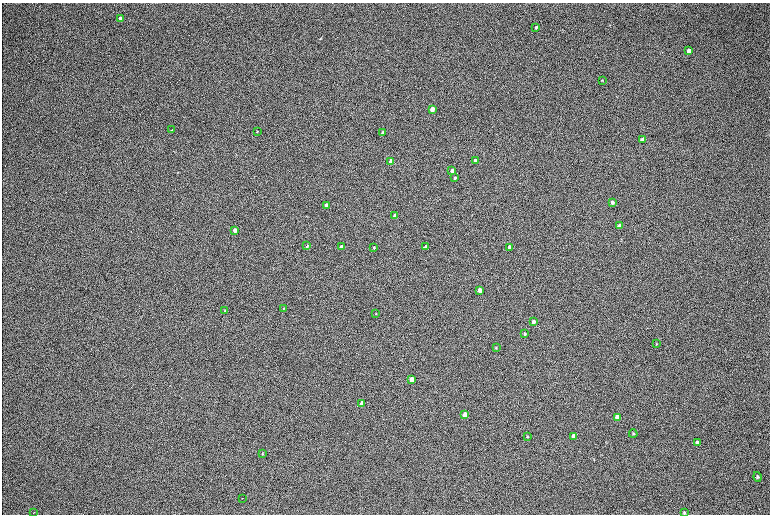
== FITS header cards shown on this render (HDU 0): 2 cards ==
NAXIS1  =                 1536 / length of data axis 1
NAXIS2  =                 1024 / length of data axis 2

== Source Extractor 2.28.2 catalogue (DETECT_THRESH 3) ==
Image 1536 x 1024 px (HDU 0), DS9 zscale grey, zoomed out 1/2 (1 PNG px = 2 x 2 image px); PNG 772 x 516 px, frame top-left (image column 1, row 1023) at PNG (2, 3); each listed source drawn as its Kron ellipse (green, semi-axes under 4 px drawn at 4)
Background 169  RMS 20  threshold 60.1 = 3 sigma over >= 5 px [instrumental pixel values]
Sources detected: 46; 2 cannot appear on this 1/2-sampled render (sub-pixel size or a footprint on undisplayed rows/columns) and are neither listed nor drawn; the other 44 listed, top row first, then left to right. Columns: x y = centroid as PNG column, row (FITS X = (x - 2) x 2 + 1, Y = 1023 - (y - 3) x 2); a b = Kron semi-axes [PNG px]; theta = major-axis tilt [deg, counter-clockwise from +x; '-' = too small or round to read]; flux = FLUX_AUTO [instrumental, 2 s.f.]
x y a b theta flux
120 19 4 3 - 20000
536 27 3 3 - 5600
689 51 4 3 - 22000
602 80 4 3 - 3200
432 109 3 3 - 56000
172 130 3 2 - 2400
257 131 3 2 - 1800
383 133 3 3 - 26000
643 140 4 3 - 31000
475 160 3 3 - 14000
391 161 3 3 - 45000
452 171 3 3 - 32000
455 178 3 3 - 6500
612 202 3 3 - 9600
326 205 3 3 - 24000
395 216 3 3 - 16000
619 226 4 3 - 25000
235 230 3 3 - 19000
307 246 3 3 - 3600
342 247 3 3 - 46000
374 247 3 3 - 4000
426 247 3 3 - 35000
509 247 3 3 - 41000
480 290 3 3 - 41000
284 308 4 2 - 2900
225 311 3 3 - 3800
376 313 3 2 - 2200
533 322 3 3 - 19000
525 334 3 3 - 5700
657 344 3 2 - 2100
496 348 3 3 - 2700
411 379 4 3 - 120000
362 404 4 3 - 72000
465 415 4 3 - 180000
617 417 4 3 - 110000
633 434 4 3 - 3200
527 436 3 3 - 3100
574 436 4 3 - 85000
697 442 4 3 - 11000
262 453 4 3 - 3100
758 477 5 3 - 5000
242 498 2 1 - 1500
33 513 2 1 - 1200
684 513 4 3 - 3900
At the frame edge (FLAGS 8, measured only in part): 1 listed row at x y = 684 513
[2 sub-pixel or undisplayed-footprint detections neither listed nor drawn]